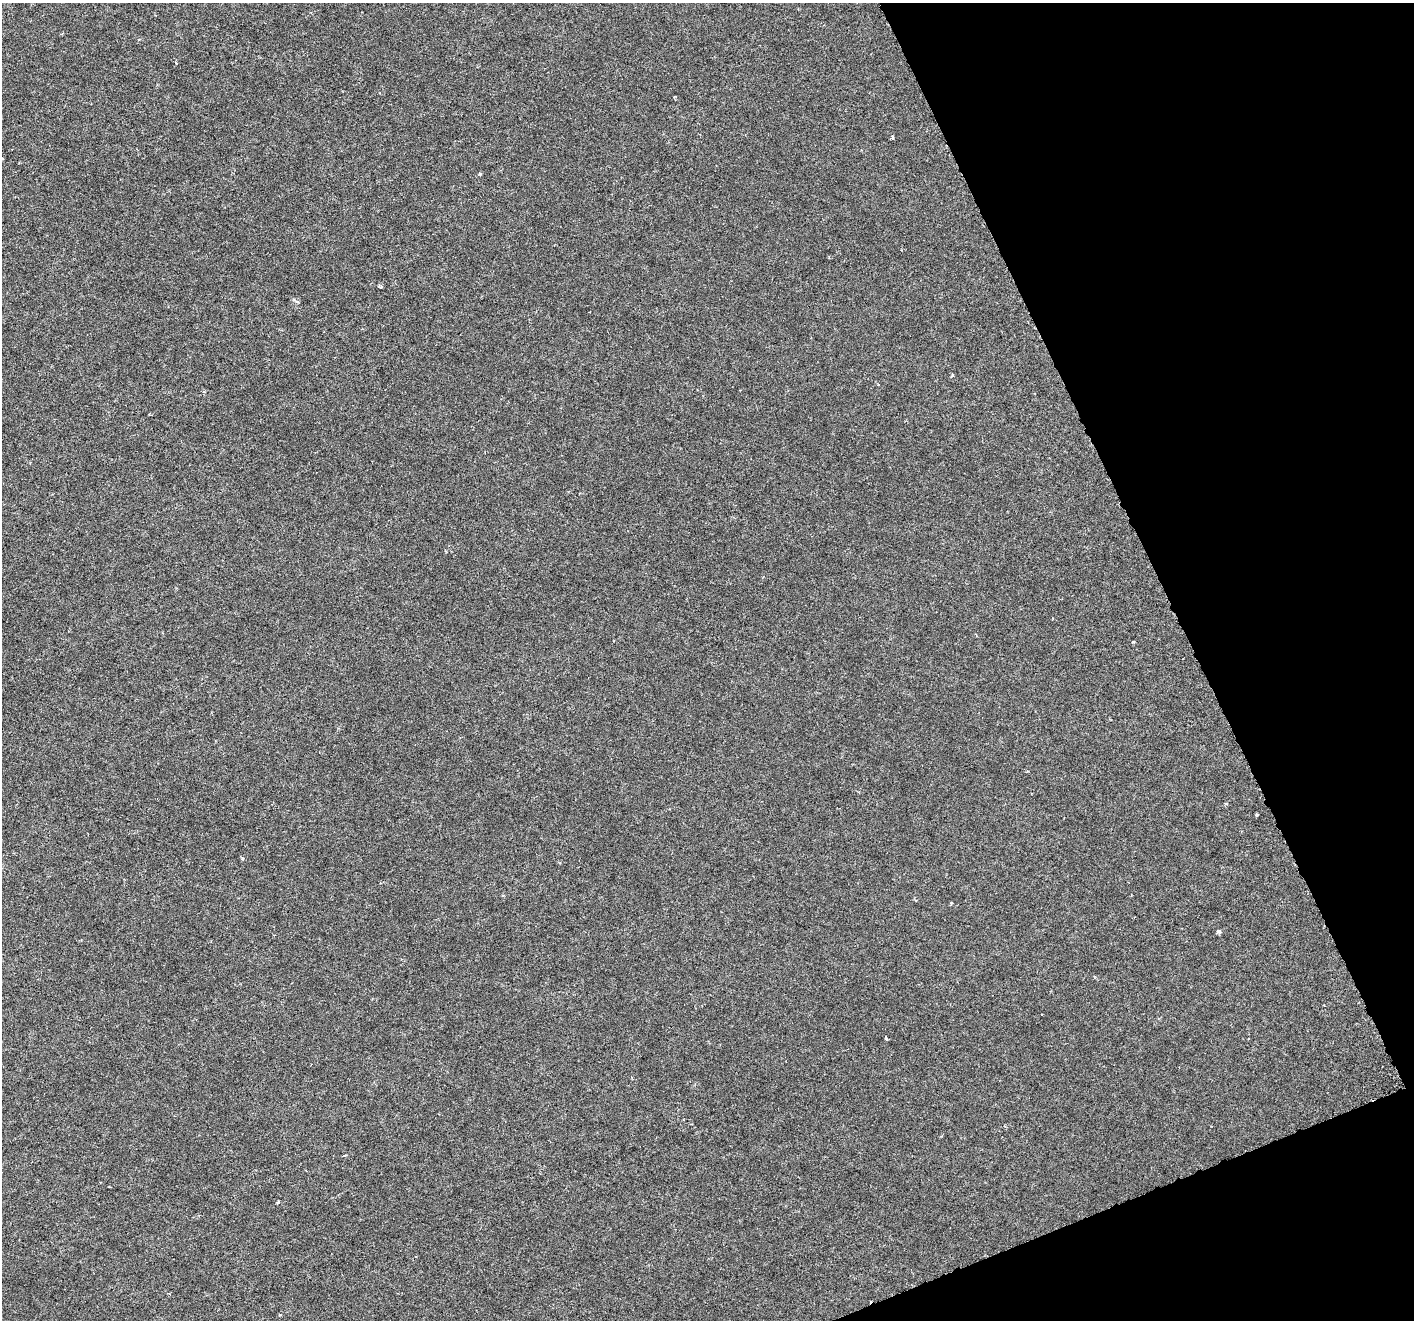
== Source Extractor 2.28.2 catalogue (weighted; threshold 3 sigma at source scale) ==
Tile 12 of 4 x 4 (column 4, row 3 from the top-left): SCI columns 4242-5653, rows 1468-2785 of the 5655 x 5515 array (HDU 1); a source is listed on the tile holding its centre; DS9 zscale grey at full resolution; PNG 1416 x 1322 px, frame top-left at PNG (2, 3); no overlay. Shown black and unused: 20% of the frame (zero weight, under 3 of 6 exposures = <1% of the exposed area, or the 3 px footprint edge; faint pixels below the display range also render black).
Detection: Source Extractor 2.28.2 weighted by HDU 2 'WHT'; one run over the whole footprint, this tile lists its part. Background -2.01e-04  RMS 9.2e-04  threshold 0.00376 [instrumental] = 3 sigma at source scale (4.09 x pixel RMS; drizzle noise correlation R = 1.36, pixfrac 0.8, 0.0396/0.0396 arcsec/px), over >= 5 px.
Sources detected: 11; all 11 listed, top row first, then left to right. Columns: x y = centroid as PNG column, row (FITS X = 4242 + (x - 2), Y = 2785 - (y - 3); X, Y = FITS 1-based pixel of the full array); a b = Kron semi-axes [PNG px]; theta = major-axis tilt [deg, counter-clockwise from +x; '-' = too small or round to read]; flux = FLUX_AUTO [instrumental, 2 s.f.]
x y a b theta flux
892 137 5 3 - 0.087
480 174 4 3 - 0.079
381 286 4 4 - 0.11
297 301 6 5 - 0.16
952 375 4 3 - 0.11
1257 815 3 3 - 0.12
242 858 5 4 - 0.12
951 904 3 3 - 0.089
1219 931 4 3 - 0.29
886 1039 4 3 - 0.12
278 1202 4 3 - 0.09
Unlisted compact peaks at least as high as the median listed source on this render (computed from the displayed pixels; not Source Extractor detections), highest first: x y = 1133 642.